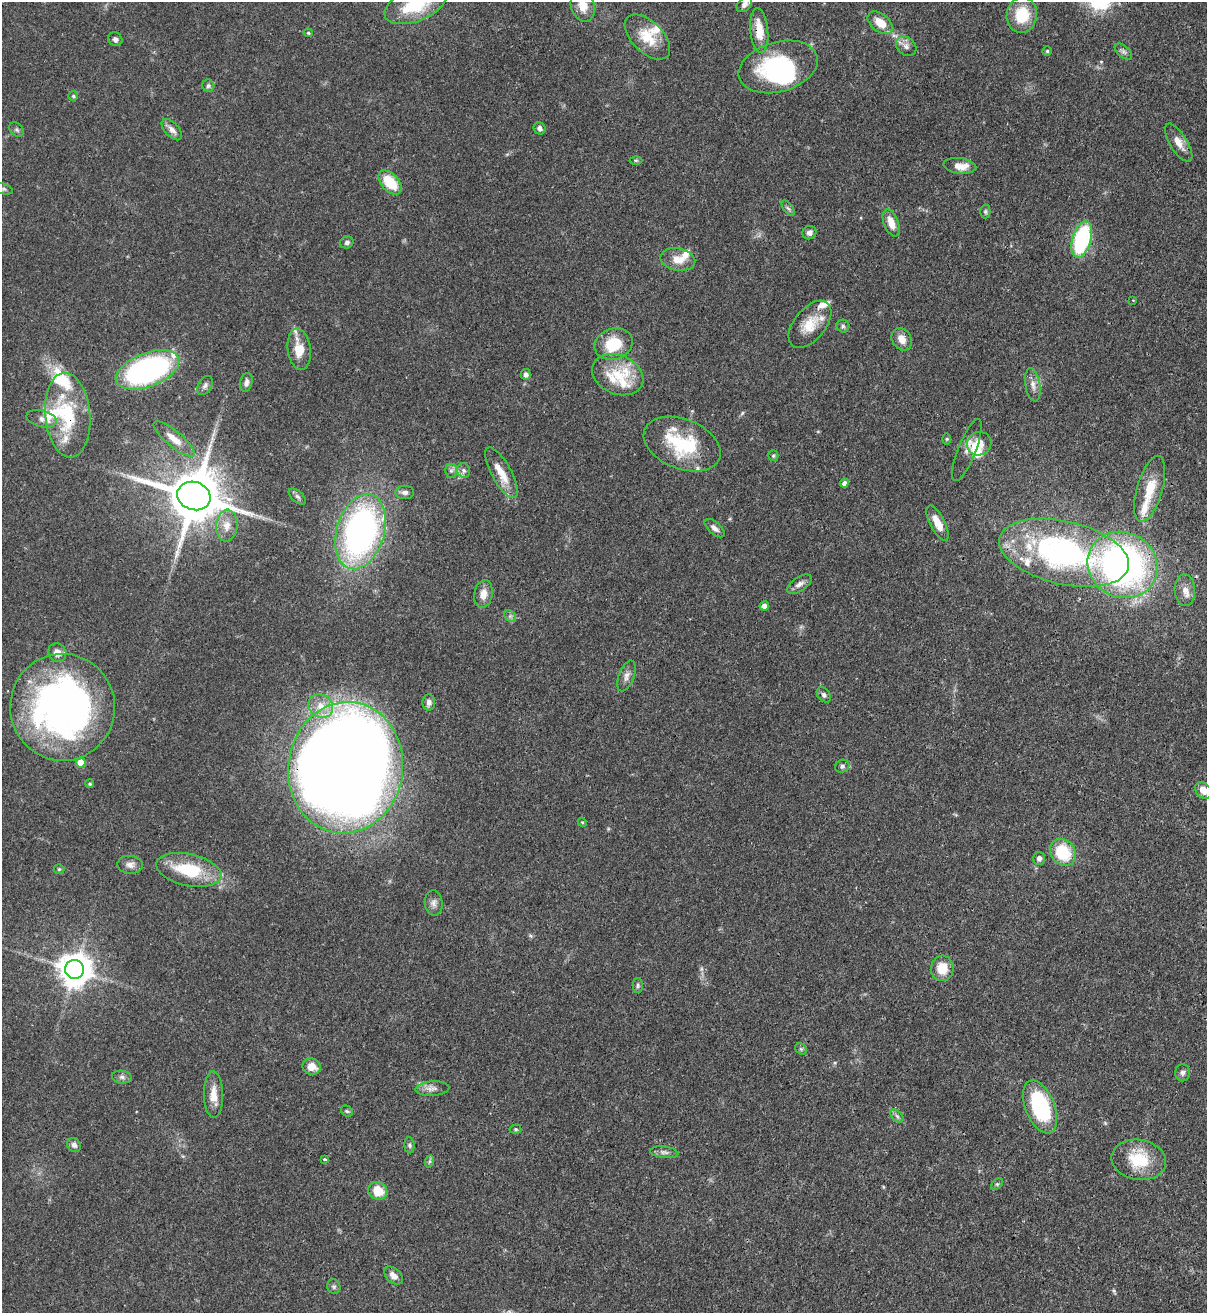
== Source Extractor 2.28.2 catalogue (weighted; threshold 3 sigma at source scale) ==
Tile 6 of 4 x 4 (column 2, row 2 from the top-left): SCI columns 1424-2628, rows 2652-3962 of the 5381 x 5304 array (HDU 1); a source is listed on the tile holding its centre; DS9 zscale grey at full resolution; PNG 1209 x 1315 px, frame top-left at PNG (2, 2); each listed source drawn as its Kron ellipse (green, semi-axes under 4 px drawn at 4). Shown black and unused: <1% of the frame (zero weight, under 3 of 4 exposures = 7% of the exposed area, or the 3 px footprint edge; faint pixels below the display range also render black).
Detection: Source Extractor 2.28.2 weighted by HDU 2 'WHT'; one run over the whole footprint, this tile lists its part. Background 0.0871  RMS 0.004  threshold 0.0179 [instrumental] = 3 sigma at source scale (4.5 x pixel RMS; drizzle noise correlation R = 1.50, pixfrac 1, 0.05/0.05 arcsec/px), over >= 5 px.
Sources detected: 130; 1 too faint to see at this stretch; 2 inside a brighter object's white glare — neither listed nor drawn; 17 inside a brighter listed object's ellipse — not listed separately; the other 110 listed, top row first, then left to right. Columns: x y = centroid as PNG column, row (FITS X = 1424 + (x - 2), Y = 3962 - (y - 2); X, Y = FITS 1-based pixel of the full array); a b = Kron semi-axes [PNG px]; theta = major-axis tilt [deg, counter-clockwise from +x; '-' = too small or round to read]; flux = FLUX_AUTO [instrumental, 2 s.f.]
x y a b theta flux
744 4 9 6 43 1.8
415 5 33 16 21 23
583 6 16 12 -73 5.8
1022 15 18 15 80 13
880 23 14 9 -39 6.1
759 31 22 9 -85 7.7
308 33 4 3 - 0.57
647 37 28 15 -44 11
115 39 7 6 - 1.4
906 46 11 8 -39 2.2
1047 51 4 4 - 0.5
1123 52 10 5 -41 1.3
778 67 40 25 16 43
208 86 6 6 - 0.95
73 96 5 5 - 0.59
540 128 6 6 - 1.5
17 130 8 6 -45 0.9
172 130 13 7 -47 2.4
1179 143 22 8 -58 4.3
636 160 6 4 -1 0.63
960 166 16 7 -7 4.8
390 182 14 8 -47 12
3 189 10 5 -17 0.98
788 208 9 4 -53 0.96
985 212 7 5 -90 0.72
891 223 14 7 -69 4.8
809 233 7 6 - 1.6
1082 239 19 9 74 42
347 242 7 6 - 1.1
678 259 17 11 -11 5.5
1133 300 3 2 - 0.31
810 324 28 16 50 9.4
843 326 6 6 - 0.8
902 339 12 9 -58 3.7
614 344 19 15 19 14
299 349 21 11 -82 8
147 370 33 17 21 93
526 374 5 5 - 1.4
618 375 27 19 -23 13
246 382 9 6 76 1.9
205 385 10 6 58 1.4
1033 385 17 7 -81 2.7
68 415 42 22 -85 26
41 419 15 8 -13 2.5
174 439 26 8 -39 5.4
947 439 5 3 - 0.44
682 444 40 25 -21 28
979 444 12 11 - 7.3
967 450 33 9 69 3.4
773 456 5 5 - 0.66
464 470 7 6 - 1.3
451 471 7 6 - 1.3
502 473 28 10 -61 7.2
844 483 4 4 - 1.7
1150 489 34 12 74 11
405 492 9 6 1 1.6
194 496 17 14 -18 2700
297 497 10 5 -41 1.1
938 523 19 7 -63 5.5
227 526 16 10 85 4.8
715 528 12 6 -41 1.9
361 532 39 24 73 140
1064 553 66 31 -13 100
1123 565 36 32 -27 160
799 584 14 7 34 2.2
1185 590 16 10 -86 3.3
483 594 14 9 80 3.5
764 606 5 4 - 2.8
510 616 6 5 - 0.97
57 653 9 8 - 3.2
627 676 16 7 69 2.3
824 695 8 6 -51 1.2
429 702 8 6 88 1.8
321 706 13 11 -32 5.6
62 707 53 52 - 180
81 763 5 5 - 7.2
842 766 7 6 - 1.1
346 768 66 57 81 1100
90 784 4 4 - 0.63
1203 790 9 7 -43 3.3
582 822 5 3 - 0.41
1063 852 14 12 -49 18
1039 858 6 6 - 1.6
130 865 12 9 -5 2.3
59 869 5 5 - 0.54
189 870 33 16 -12 21
434 903 13 9 -85 2.2
942 968 13 11 84 7.7
75 969 9 9 - 790
638 985 7 5 90 0.76
801 1049 6 5 - 0.69
312 1067 9 8 - 5
1182 1073 8 7 - 1.3
122 1077 10 6 -8 1.4
432 1089 17 7 5 2.5
213 1095 23 9 -89 5.3
1040 1107 28 14 -68 36
347 1111 6 5 - 0.65
897 1116 8 4 -45 0.91
516 1129 6 4 -4 0.65
74 1145 7 6 - 1.5
409 1145 8 5 -84 0.77
664 1152 14 5 -6 1.6
324 1159 4 3 - 0.5
1139 1160 27 20 -9 16
430 1161 6 4 70 0.67
997 1184 7 4 44 0.63
378 1191 10 8 -30 9.1
393 1275 11 7 -43 2.8
334 1286 7 6 - 0.99
Overlapping masked pixels (flux is a lower limit): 3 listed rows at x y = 759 31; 68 415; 346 768
Isophote crosses this tile's border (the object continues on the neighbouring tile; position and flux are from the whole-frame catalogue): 4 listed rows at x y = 415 5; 583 6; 3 189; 1203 790